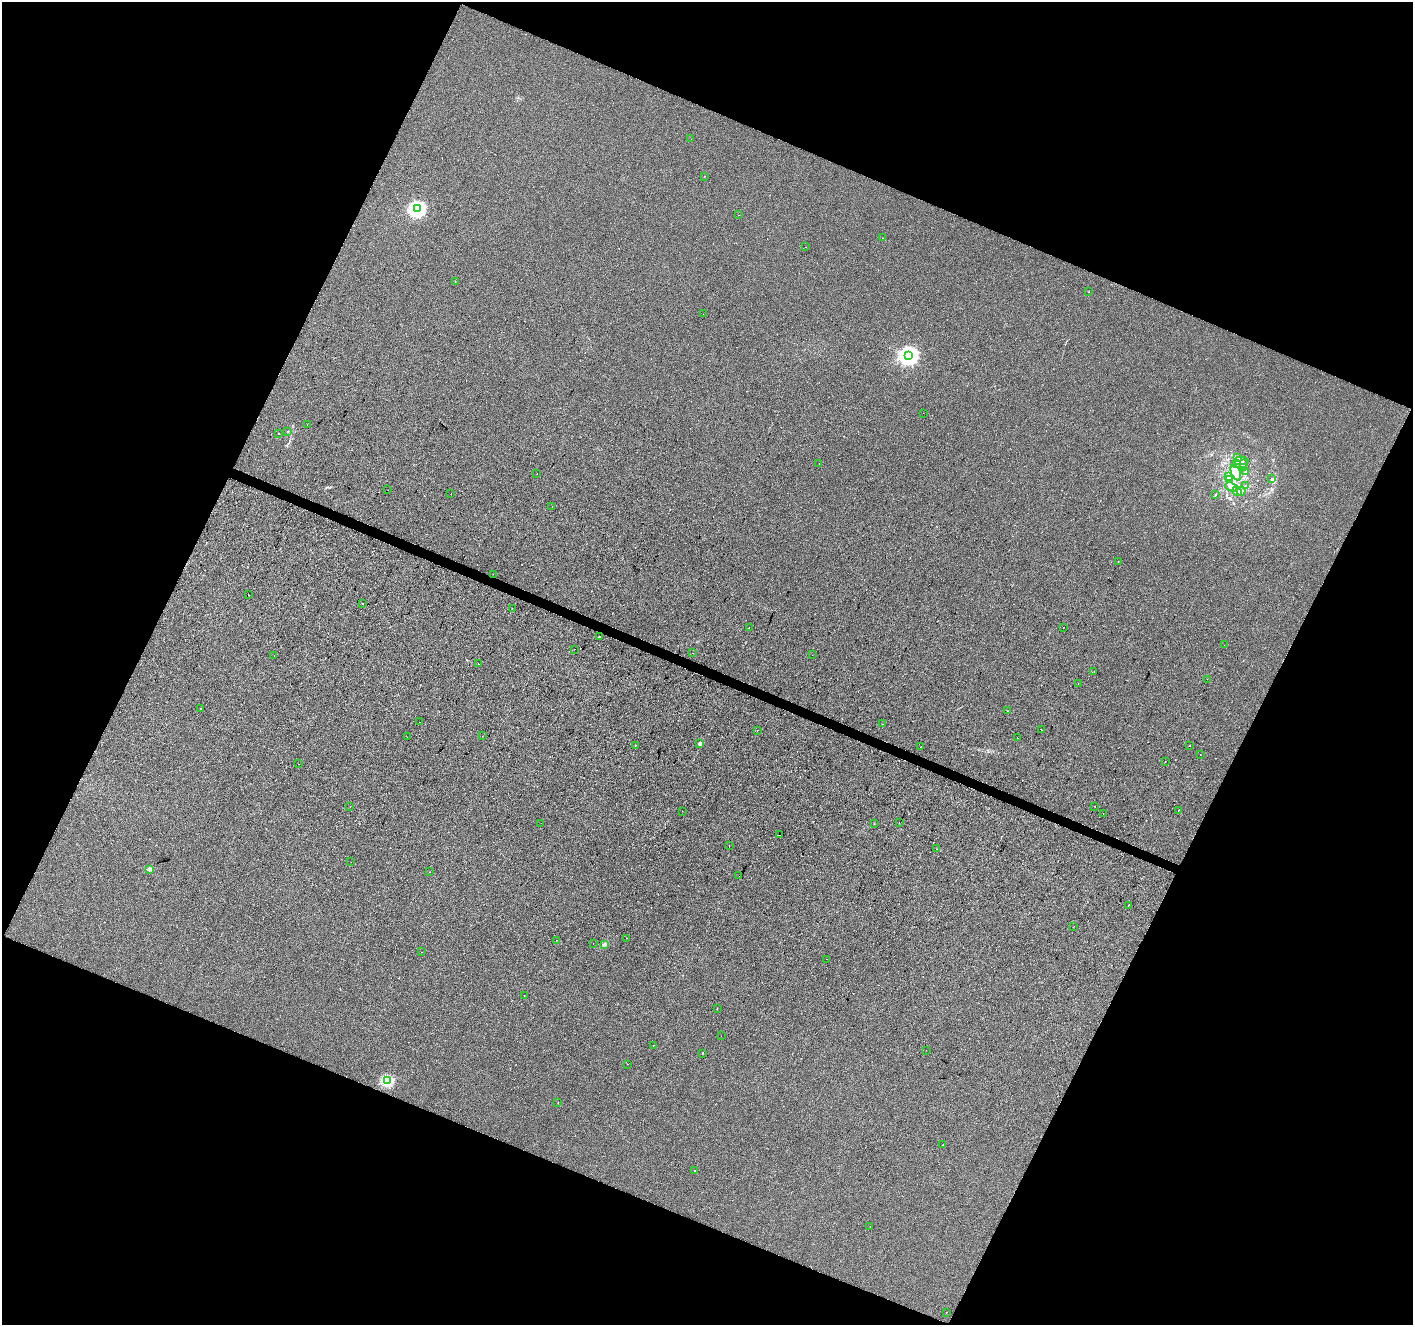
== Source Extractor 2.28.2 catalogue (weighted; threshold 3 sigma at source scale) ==
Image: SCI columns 7-5648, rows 272-5561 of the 5648 x 5767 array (HDU 1 of 3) = the unmasked area's bounding box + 8 px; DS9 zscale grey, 4 x 4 block average (1 PNG px = mean of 4 x 4 image px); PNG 1415 x 1327 px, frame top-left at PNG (2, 2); each listed source drawn as its Kron ellipse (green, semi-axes under 4 px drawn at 4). Shown black and unused: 44% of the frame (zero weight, under 2 of 3 exposures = <1% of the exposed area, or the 3 px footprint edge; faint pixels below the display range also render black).
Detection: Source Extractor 2.28.2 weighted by HDU 2 'WHT'. Background 6.98e-04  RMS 0.0057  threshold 0.0258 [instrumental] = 3 sigma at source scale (4.5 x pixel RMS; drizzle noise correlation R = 1.50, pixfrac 1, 0.0396/0.0396 arcsec/px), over >= 5 px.
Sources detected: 128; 2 inside a brighter object's white glare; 12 cosmic-ray / hot-pixel residue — neither listed nor drawn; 3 coinciding with a brighter row at this scale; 8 inside a brighter listed object's ellipse — not listed separately; the other 103 listed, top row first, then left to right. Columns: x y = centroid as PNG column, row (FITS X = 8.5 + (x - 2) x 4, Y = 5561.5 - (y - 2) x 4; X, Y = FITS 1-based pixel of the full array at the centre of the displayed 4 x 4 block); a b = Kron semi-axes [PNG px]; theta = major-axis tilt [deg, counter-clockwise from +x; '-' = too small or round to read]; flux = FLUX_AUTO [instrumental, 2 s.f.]
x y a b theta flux
691 139 2 2 - 0.89
704 176 2 2 - 2.9
417 209 3 3 - 900
738 215 2 2 - 3.1
882 238 2 2 - 0.67
805 247 2 2 - 0.56
455 281 2 2 - 0.46
1088 292 2 2 - 0.99
703 314 2 2 - 0.54
909 356 4 4 - 1500
924 413 2 2 - 0.41
307 425 2 2 - 0.63
288 431 2 2 - 2.5
279 433 2 2 - 1.1
1237 457 3 3 - 5.3
1241 461 7 3 0 9.3
1237 463 2 2 - 2
819 464 2 2 - 0.69
1243 464 3 2 - 3.5
1243 468 2 2 - 1.8
1245 471 3 2 - 2.8
1236 473 8 4 -66 37
537 474 2 2 - 2.2
1228 476 2 2 - 1.6
1229 479 3 2 - 3.2
1272 479 2 2 - 2.3
1245 486 2 2 - 1.6
1232 487 6 3 -21 8.5
388 490 2 2 - 3.5
1237 491 5 3 - 7
1241 491 4 3 - 7.4
451 494 2 2 - 0.49
1215 495 2 2 - 1.8
552 507 2 2 - 0.68
1118 562 2 2 - 2
493 574 2 2 - 0.91
248 595 2 2 - 2.7
363 604 2 2 - 1.2
512 608 2 2 - 3.4
1063 627 2 2 - 1.5
749 628 2 2 - 2
599 636 2 2 - 4.3
1224 645 2 2 - 0.71
574 649 2 2 - 3.6
692 653 2 2 - 0.83
274 655 2 2 - 2.7
812 655 2 2 - 0.64
478 664 2 2 - 2.4
1094 672 2 2 - 0.87
1207 679 2 2 - 0.56
1078 683 2 2 - 2.6
201 708 2 2 - 3.1
1008 711 2 2 - 4.2
419 722 2 2 - 0.81
883 724 2 2 - 6.4
757 730 2 2 - 0.6
1041 730 2 2 - 1.3
482 736 2 2 - 0.9
407 737 2 2 - 1.6
1017 738 2 2 - 0.8
700 743 2 2 - 25
635 745 2 2 - 1.4
921 746 2 2 - 2.9
1190 746 2 2 - 4.6
1200 755 2 2 - 1
1165 762 2 2 - 4.6
298 764 2 2 - 0.9
350 806 2 2 - 0.59
1095 806 2 2 - 0.86
1178 810 2 2 - 3.3
682 811 2 2 - 0.79
1103 814 2 2 - 0.68
899 822 2 2 - 6.8
541 823 2 2 - 2.2
874 824 2 2 - 1.3
780 835 2 2 - 1.7
729 846 2 2 - 0.81
936 849 2 2 - 0.69
351 862 2 2 - 0.5
150 869 2 2 - 42
430 872 2 2 - 2.4
739 876 2 2 - 81
1128 905 2 2 - 1.3
1073 927 2 2 - 0.98
626 938 2 2 - 0.71
556 940 2 2 - 3.9
593 944 2 2 - 0.51
604 944 3 2 - 4.3
422 952 2 2 - 0.84
826 959 2 2 - 0.76
524 996 2 2 - 3.6
717 1009 2 2 - 0.75
721 1036 2 2 - 0.47
653 1046 2 2 - 1
926 1050 2 2 - 1.3
703 1053 2 2 - 2.9
628 1064 2 2 - 2.5
387 1081 2 2 - 280
558 1102 2 2 - 0.53
943 1145 2 2 - 0.75
695 1170 2 2 - 5.2
870 1226 2 2 - 0.98
946 1312 2 2 - 2.8
Diffuse or blended objects may show on this block-average render without a row.